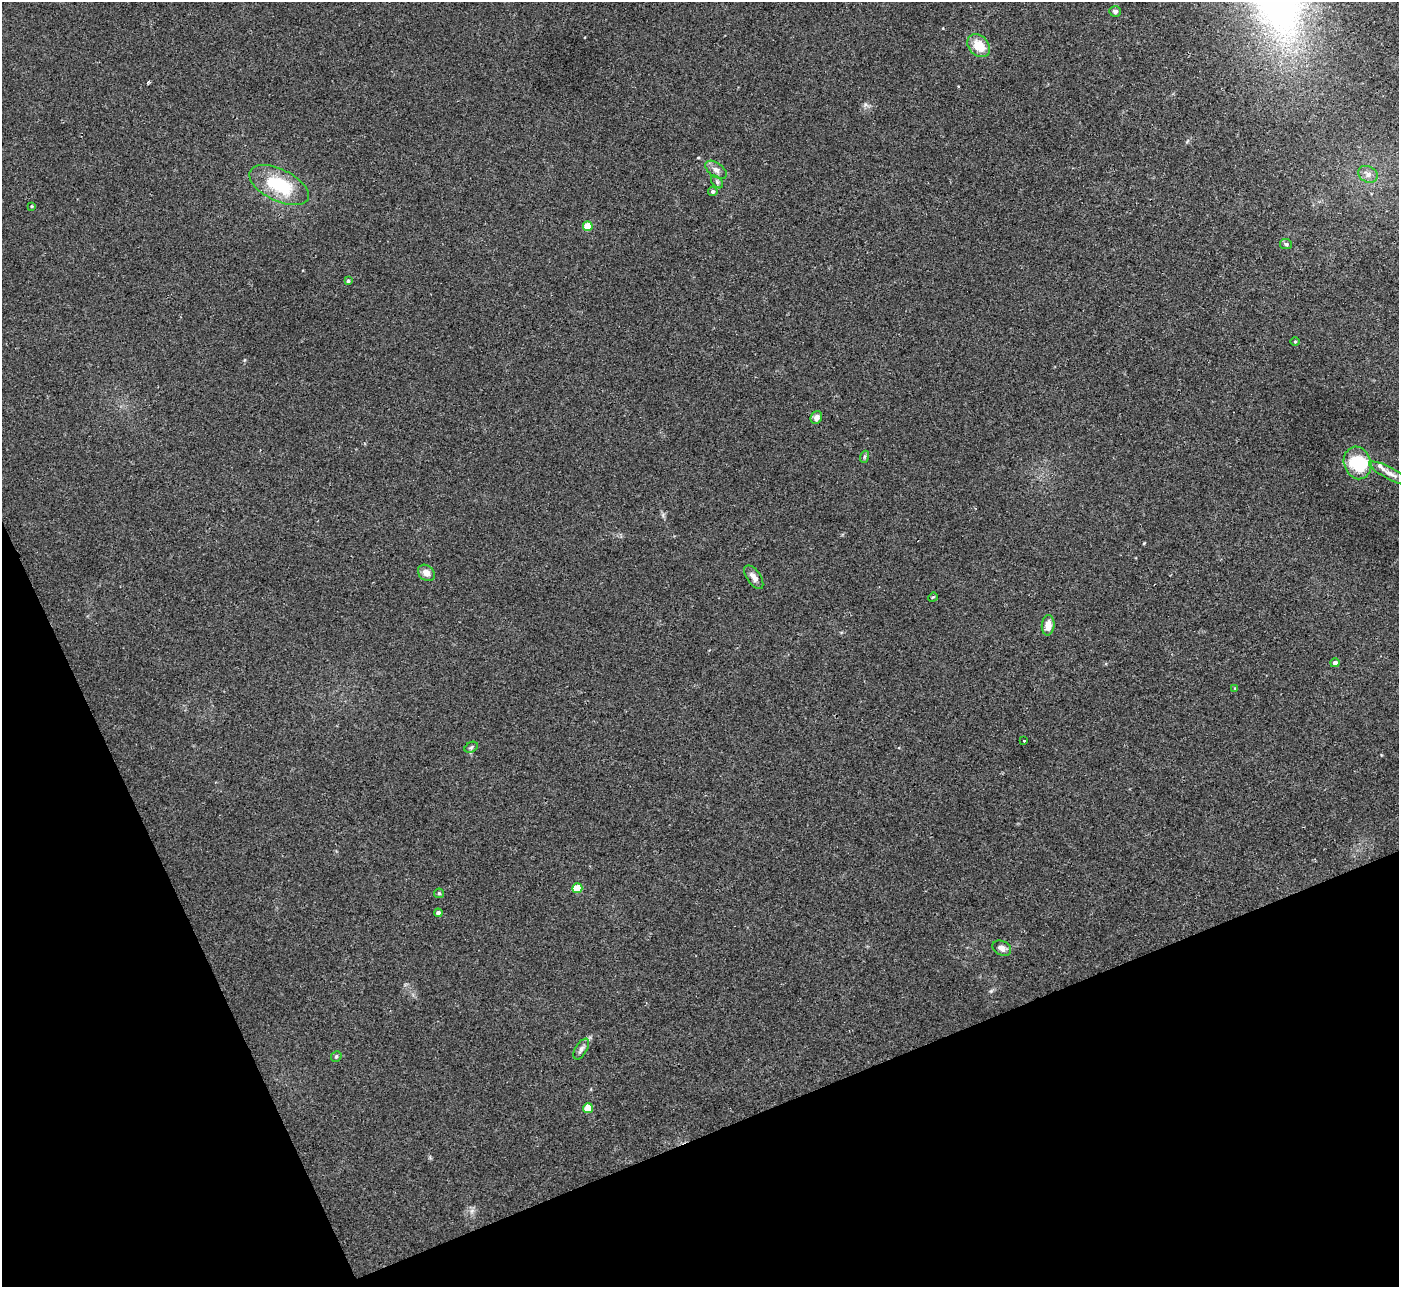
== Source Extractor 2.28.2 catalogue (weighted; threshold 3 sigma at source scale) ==
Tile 14 of 4 x 4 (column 2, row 4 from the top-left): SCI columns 1439-2835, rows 186-1470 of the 5657 x 5637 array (HDU 1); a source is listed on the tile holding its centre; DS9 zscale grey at full resolution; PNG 1401 x 1289 px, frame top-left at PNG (2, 2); each listed source drawn as its Kron ellipse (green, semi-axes under 4 px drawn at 4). Shown black and unused: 21% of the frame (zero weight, under 2 of 3 exposures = <1% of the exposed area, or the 3 px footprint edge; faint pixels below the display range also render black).
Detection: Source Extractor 2.28.2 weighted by HDU 2 'WHT'; one run over the whole footprint, this tile lists its part. Background 0.0422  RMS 0.0074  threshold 0.0332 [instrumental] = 3 sigma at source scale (4.5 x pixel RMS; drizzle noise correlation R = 1.50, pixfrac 1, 0.05/0.05 arcsec/px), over >= 5 px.
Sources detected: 33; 1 inside a brighter object's white glare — neither listed nor drawn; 1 inside a brighter listed object's ellipse — not listed separately; the other 31 listed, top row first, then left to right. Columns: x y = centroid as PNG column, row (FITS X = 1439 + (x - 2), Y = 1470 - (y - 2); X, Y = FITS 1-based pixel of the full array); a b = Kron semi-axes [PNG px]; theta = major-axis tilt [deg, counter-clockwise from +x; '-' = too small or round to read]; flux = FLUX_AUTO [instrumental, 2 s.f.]
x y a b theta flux
1115 11 6 5 - 2.1
979 46 13 9 -47 14
716 170 12 7 -35 3.8
1368 174 10 8 -28 4.3
717 182 7 4 -46 1.4
279 185 32 16 -26 38
713 192 4 4 - 1.9
32 206 3 3 - 0.72
588 226 5 5 - 19
1286 244 6 5 - 1.4
348 281 4 3 - 1.2
1295 342 5 3 - 0.66
816 418 6 5 - 4.2
864 457 6 4 71 1.1
1357 463 16 13 -71 30
1390 474 23 6 -27 4.9
426 573 9 7 -41 5.1
754 577 13 7 -56 4.5
933 597 5 3 - 0.68
1048 625 10 6 85 6.4
1335 663 4 4 - 2.8
1235 688 4 3 - 0.56
1024 740 3 2 - 0.94
471 747 7 5 31 1.3
577 888 5 5 - 23
439 893 5 4 - 0.97
438 913 4 4 - 2.1
1002 948 10 7 -26 3.8
581 1049 11 6 59 2.8
336 1056 6 4 48 1.2
588 1108 5 5 - 17